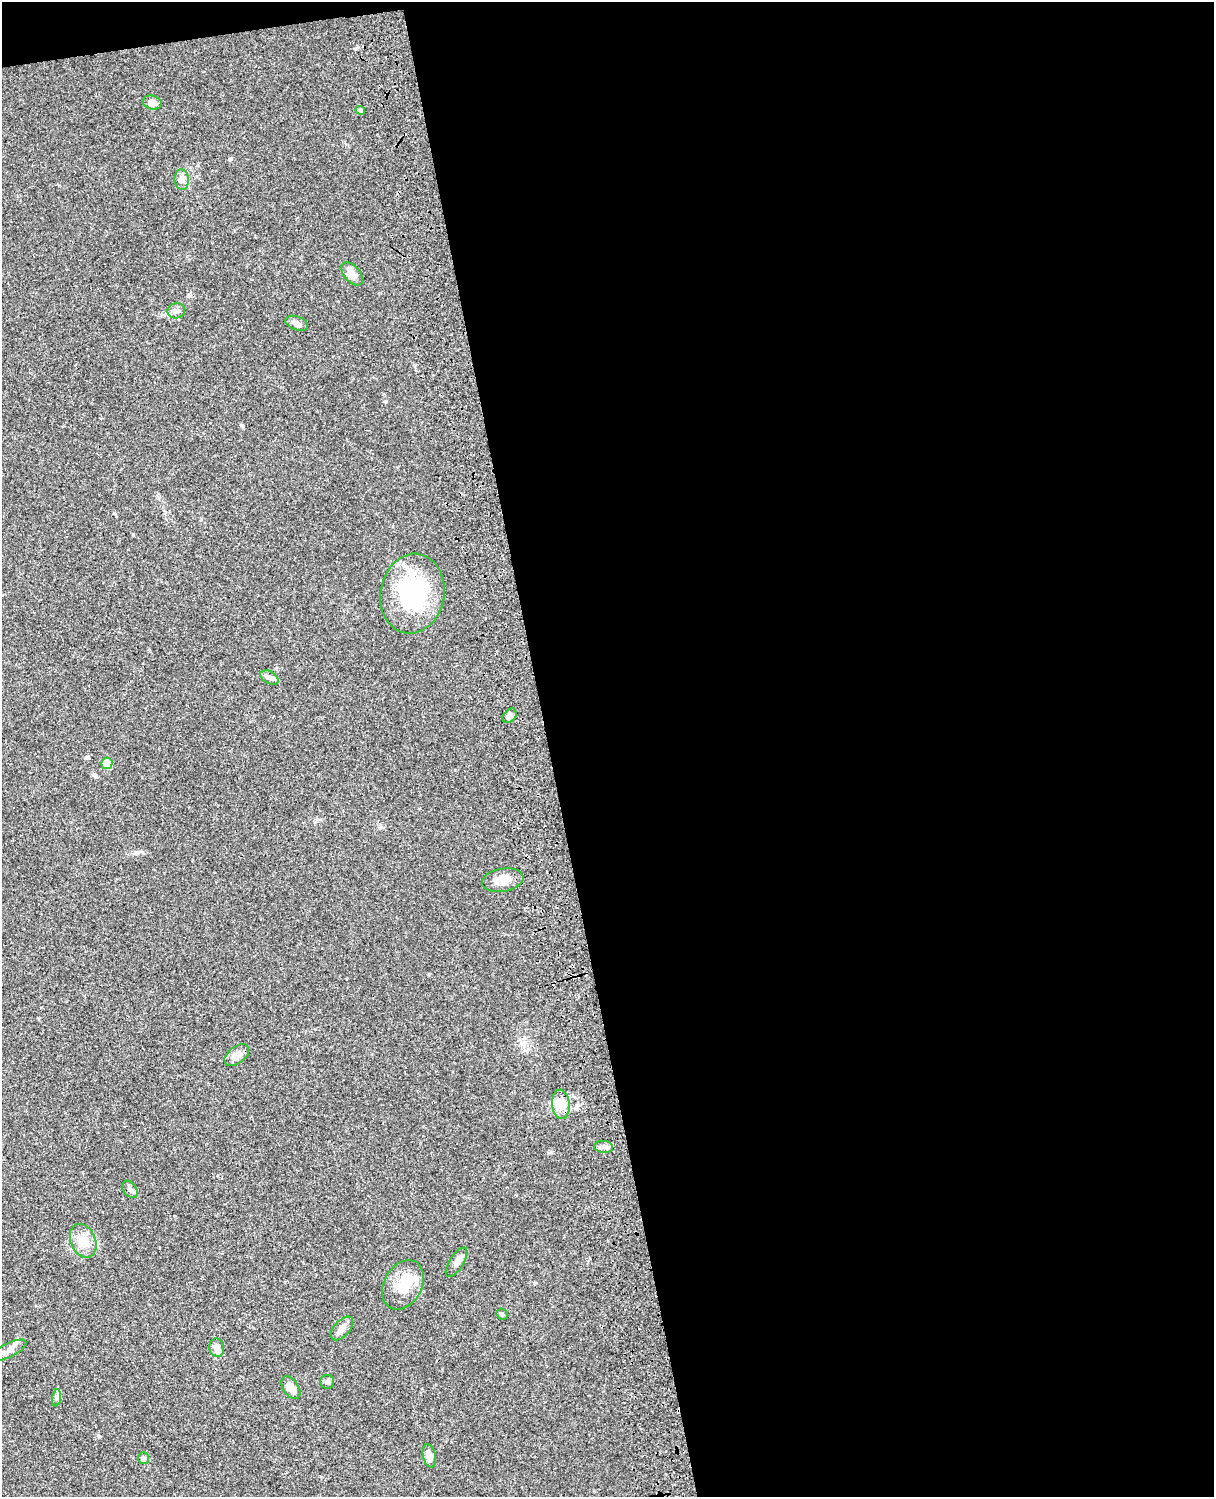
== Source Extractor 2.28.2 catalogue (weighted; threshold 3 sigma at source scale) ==
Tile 4 of 4 x 3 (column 4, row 1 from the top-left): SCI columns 3757-4968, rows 3267-4761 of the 5086 x 4925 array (HDU 1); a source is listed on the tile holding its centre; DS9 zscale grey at full resolution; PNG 1216 x 1499 px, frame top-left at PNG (2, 2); each listed source drawn as its Kron ellipse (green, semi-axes under 4 px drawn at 4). Shown black and unused: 56% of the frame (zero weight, under 3 of 4 exposures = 6% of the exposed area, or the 3 px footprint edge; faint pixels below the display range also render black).
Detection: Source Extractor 2.28.2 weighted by HDU 2 'WHT'; one run over the whole footprint, this tile lists its part. Background 0.0982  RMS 0.0063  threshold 0.0284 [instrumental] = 3 sigma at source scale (4.5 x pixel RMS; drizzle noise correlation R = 1.50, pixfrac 1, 0.05/0.05 arcsec/px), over >= 5 px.
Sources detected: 28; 1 inside a brighter object's white glare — neither listed nor drawn; the other 27 listed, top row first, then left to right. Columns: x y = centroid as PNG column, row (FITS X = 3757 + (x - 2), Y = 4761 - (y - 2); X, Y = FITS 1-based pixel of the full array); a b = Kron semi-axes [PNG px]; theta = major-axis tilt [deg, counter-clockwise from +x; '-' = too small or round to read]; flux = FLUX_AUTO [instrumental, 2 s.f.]
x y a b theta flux
152 102 10 6 -15 4.2
360 110 5 4 - 1.3
182 180 10 7 -83 2.6
352 274 14 8 -49 4.6
176 311 9 7 14 2.4
297 323 12 6 -21 2.4
412 594 40 32 79 58
269 678 10 6 -29 2.2
509 716 8 6 49 1.8
107 763 6 5 - 11
503 880 21 11 10 7.6
237 1055 14 8 38 4.7
561 1104 14 9 -84 5.4
603 1147 9 6 -6 2.4
130 1189 10 6 -54 2.5
83 1241 17 12 -66 8.6
457 1262 17 7 57 3.4
403 1285 26 19 62 15
502 1314 6 5 - 0.99
342 1328 14 8 49 3.9
217 1348 9 7 -83 3.3
9 1350 19 7 26 3.9
327 1382 7 7 - 1.4
291 1388 12 7 -56 6.2
57 1398 9 4 82 1.4
429 1456 12 6 -78 3.9
144 1458 6 5 - 0.99
Unlisted compact peaks at least as high as the median listed source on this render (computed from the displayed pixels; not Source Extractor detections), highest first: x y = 99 1436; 551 1152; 386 401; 355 49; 242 425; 87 757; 230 159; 133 534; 381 827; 114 513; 534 1283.